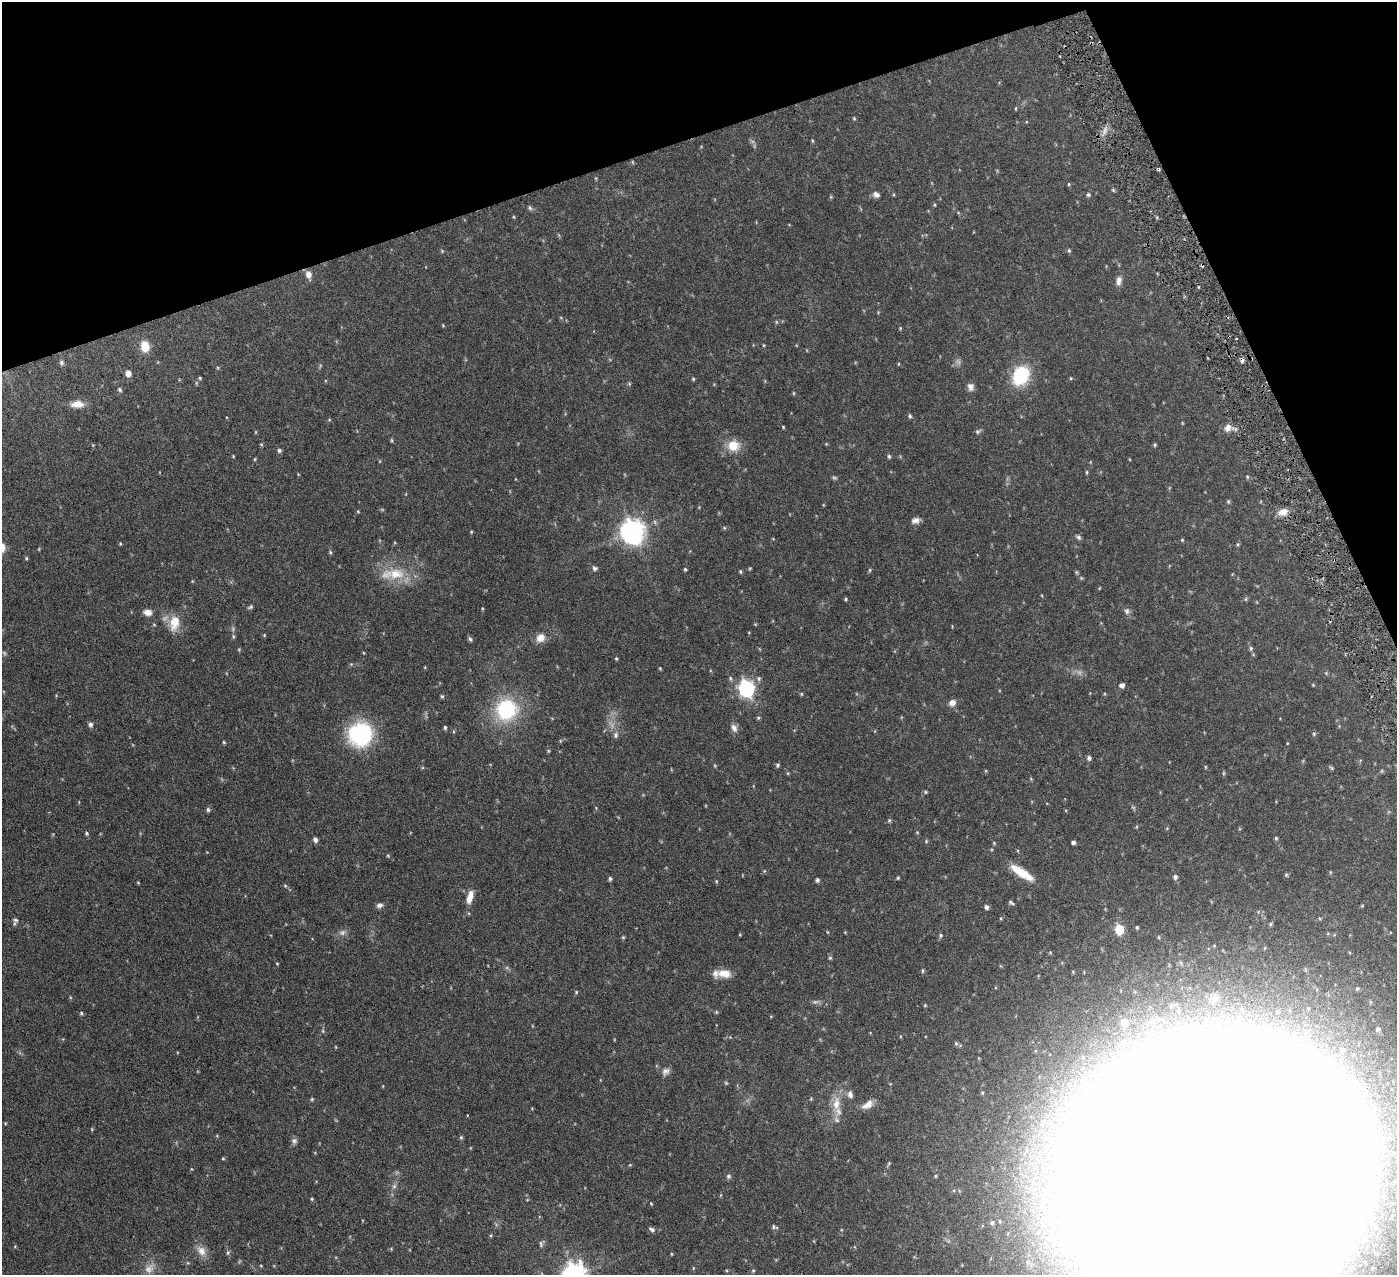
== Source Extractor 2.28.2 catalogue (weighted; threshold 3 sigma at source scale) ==
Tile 3 of 4 x 4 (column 3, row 1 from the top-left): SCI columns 2796-4190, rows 3985-5257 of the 5591 x 5550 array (HDU 1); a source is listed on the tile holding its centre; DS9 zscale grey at full resolution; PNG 1399 x 1277 px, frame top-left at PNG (2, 2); no overlay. Shown black and unused: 17% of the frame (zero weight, under 3 of 6 exposures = <1% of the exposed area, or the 3 px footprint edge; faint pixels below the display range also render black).
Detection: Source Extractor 2.28.2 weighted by HDU 2 'WHT'; one run over the whole footprint, this tile lists its part. Background 0.139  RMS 0.0046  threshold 0.0188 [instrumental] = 3 sigma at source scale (4.09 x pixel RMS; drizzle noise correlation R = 1.36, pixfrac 0.8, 0.05/0.05 arcsec/px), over >= 5 px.
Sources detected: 197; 10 too faint to see at this stretch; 10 inside a brighter object's white glare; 2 cosmic-ray / hot-pixel residue — not listed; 3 inside a brighter listed object's ellipse — not listed separately; the other 172 listed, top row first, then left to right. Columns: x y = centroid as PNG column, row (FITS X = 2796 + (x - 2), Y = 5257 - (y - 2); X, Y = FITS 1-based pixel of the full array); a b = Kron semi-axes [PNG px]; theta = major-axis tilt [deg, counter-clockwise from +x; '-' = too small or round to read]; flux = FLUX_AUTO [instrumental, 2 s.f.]
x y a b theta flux
1016 108 5 3 - 0.38
854 118 5 4 - 0.42
812 141 6 3 -82 0.43
632 162 5 3 - 0.41
1158 170 4 3 - 0.59
1069 184 5 3 - 0.39
1113 190 6 4 -45 0.5
876 195 9 7 -30 1.5
1088 195 5 5 - 0.7
831 197 5 4 - 0.42
530 208 6 5 - 0.81
1069 250 6 4 -69 0.61
442 251 5 4 - 0.4
1202 265 3 3 - 1.2
308 275 10 7 -74 2.6
1119 281 12 7 83 2.3
1198 287 4 3 - 0.38
1227 316 3 3 - 0.45
776 322 6 3 -71 0.43
443 325 5 3 - 0.33
900 328 5 3 - 0.36
145 346 10 8 -80 7.4
61 363 7 6 - 0.98
128 373 6 5 - 2.4
1021 376 15 11 62 32
200 378 5 4 - 0.47
693 379 4 4 - 0.44
971 387 10 8 -80 1.8
120 390 6 5 - 0.73
794 393 6 4 -90 0.4
77 404 17 9 1 4.1
910 416 5 5 - 0.63
329 420 4 3 - 0.39
783 427 4 4 - 0.37
1228 428 11 9 56 2.7
256 432 5 3 - 0.34
977 432 6 5 - 0.84
261 444 5 3 - 0.4
826 444 4 4 - 0.34
1155 445 5 4 - 0.55
733 446 15 13 -2 6.8
279 450 5 5 - 0.82
233 456 4 3 - 0.34
889 456 6 4 -87 0.68
255 459 4 4 - 0.4
1087 472 5 3 - 0.44
1247 477 6 4 -61 0.48
1228 502 6 4 -90 0.54
358 511 4 4 - 0.36
1283 512 13 8 14 3.6
915 520 10 7 17 1.9
655 522 6 4 -71 0.67
724 528 5 5 - 0.47
633 531 10 9 - 280
471 532 4 3 - 0.38
1079 537 7 6 - 0.93
1182 540 4 4 - 0.4
120 544 4 3 - 0.37
1238 544 5 4 - 0.51
330 552 5 4 - 0.53
26 558 5 3 - 0.43
595 568 7 6 - 0.94
750 568 5 4 - 0.39
685 569 4 4 - 0.54
870 570 6 4 88 0.47
740 571 5 4 - 0.51
1076 572 6 4 -71 0.52
396 574 27 16 10 12
846 599 4 4 - 0.47
1246 599 6 4 89 0.49
250 607 8 4 33 0.69
482 608 5 3 - 0.39
1127 611 9 7 -80 1.3
148 612 9 7 -9 2.5
174 623 22 13 81 7.3
755 624 5 4 - 0.38
154 625 5 3 - 0.37
264 635 4 3 - 0.34
233 636 6 4 -79 0.62
540 638 12 10 45 3.4
470 639 7 5 -53 0.81
1251 648 6 5 - 0.72
616 659 4 4 - 0.47
425 667 5 3 - 0.32
660 668 4 4 - 0.37
1122 685 5 5 - 1.6
1313 685 5 4 - 0.35
747 688 8 7 - 87
442 696 5 4 - 0.5
952 703 8 8 - 2.2
506 710 21 20 - 34
758 718 5 5 - 0.5
90 724 5 5 - 1.1
445 727 5 4 - 0.67
734 728 12 7 -64 2
360 734 22 21 - 42
1314 734 6 5 - 0.57
616 735 8 7 - 1.3
224 742 5 4 - 0.47
548 751 4 4 - 0.41
1089 758 6 5 - 1
777 765 5 5 - 0.68
1331 768 6 4 -37 0.55
986 771 5 3 - 0.38
1382 771 6 3 71 0.43
925 792 5 5 - 0.5
208 810 6 5 - 0.82
889 820 5 4 - 0.56
917 832 5 3 - 0.32
86 833 5 4 - 0.66
1276 838 4 4 - 0.55
315 840 6 5 - 1.3
926 841 5 4 - 0.46
994 843 4 4 - 0.39
1073 843 4 4 - 0.92
388 855 5 3 - 0.38
1022 873 30 8 -33 9.7
1175 877 6 6 - 1.1
898 878 4 3 - 0.48
610 879 5 4 - 0.81
817 880 5 4 - 0.78
716 881 5 3 - 0.39
138 883 5 3 - 0.33
285 886 5 4 - 0.49
470 897 16 7 75 4.3
1011 903 8 4 -31 0.75
379 905 8 6 20 1.3
986 907 5 5 - 1.1
15 920 7 6 - 0.88
1137 927 5 4 - 0.52
1119 929 6 6 - 16
827 932 5 3 - 0.32
941 935 5 5 - 0.7
623 937 5 4 - 0.46
830 958 5 4 - 0.55
277 963 4 3 - 0.31
922 971 6 3 71 0.46
724 973 17 10 -8 4.7
1357 988 5 4 - 0.61
576 992 5 4 - 0.43
1214 998 14 9 46 2.9
716 1012 6 4 -89 0.44
81 1013 5 4 - 0.51
1125 1023 7 6 - 2.5
1378 1029 8 7 - 1.3
1123 1041 8 6 46 1.3
956 1043 6 5 - 0.6
665 1071 11 9 42 2
726 1083 5 4 - 0.48
850 1094 9 7 -77 1.6
312 1099 4 4 - 0.52
836 1104 24 10 85 6.4
867 1105 16 8 33 3.5
5 1123 5 3 - 0.37
92 1129 5 3 - 0.4
461 1137 6 5 - 0.57
294 1141 8 8 - 1.2
223 1159 5 3 - 0.36
1217 1175 122 107 12 11000
728 1176 6 6 - 0.91
394 1186 6 6 - 1.1
312 1199 4 4 - 0.45
651 1204 5 3 - 0.34
992 1223 5 5 - 0.81
774 1227 8 5 -16 0.91
652 1230 8 5 -27 1.2
541 1244 9 5 -88 0.85
201 1251 16 10 -55 3.8
228 1253 6 5 - 0.71
671 1254 5 3 - 0.33
149 1269 14 12 35 3.7
753 1271 5 4 - 0.46
Overlapping masked pixels (flux is a lower limit): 2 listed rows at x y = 1202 265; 1227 316
Isophote crosses this tile's border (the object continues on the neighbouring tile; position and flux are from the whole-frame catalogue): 1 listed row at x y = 1217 1175
Unlisted compact peaks at least as high as the median listed source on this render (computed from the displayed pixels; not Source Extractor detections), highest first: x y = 580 1262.